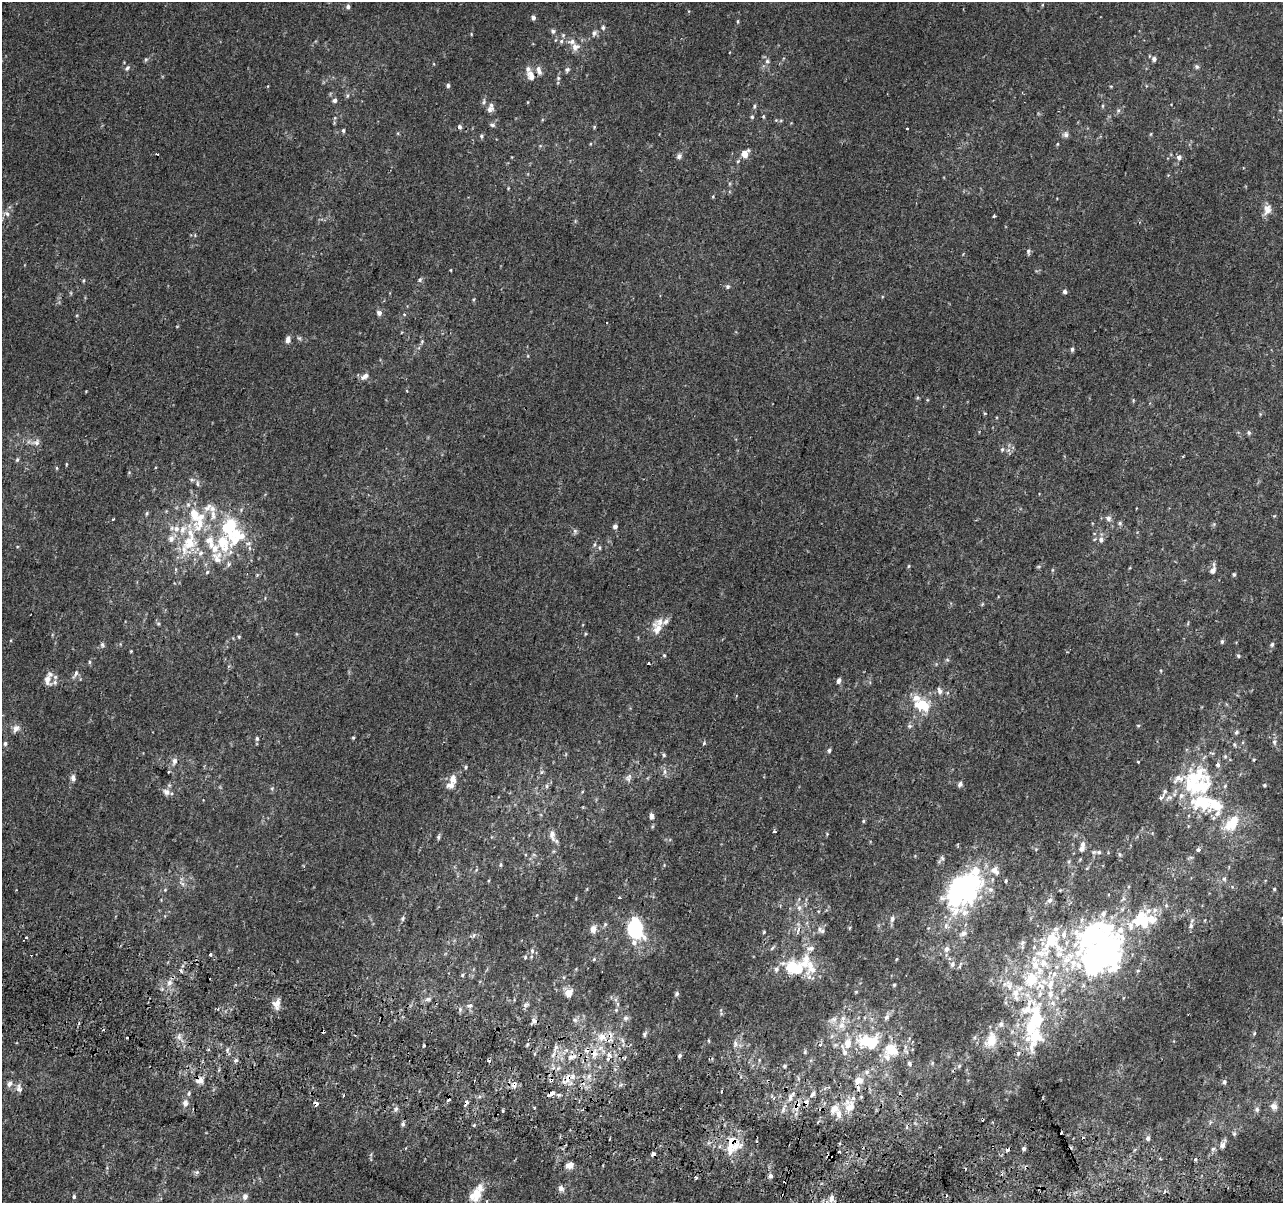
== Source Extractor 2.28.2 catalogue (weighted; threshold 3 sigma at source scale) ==
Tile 6 of 4 x 4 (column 2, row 2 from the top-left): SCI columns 1300-2580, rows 2729-3929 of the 5152 x 5395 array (HDU 1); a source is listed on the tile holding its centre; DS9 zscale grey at full resolution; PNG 1285 x 1205 px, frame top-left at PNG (2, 2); no overlay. Shown black and unused: <1% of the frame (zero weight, under 2 of 3 exposures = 2% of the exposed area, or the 3 px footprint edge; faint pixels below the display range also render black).
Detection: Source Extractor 2.28.2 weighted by HDU 2 'WHT'; one run over the whole footprint, this tile lists its part. Background 7.68e-04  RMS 0.0028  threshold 0.0128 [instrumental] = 3 sigma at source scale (4.5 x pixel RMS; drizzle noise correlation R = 1.50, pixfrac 1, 0.0396/0.0396 arcsec/px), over >= 5 px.
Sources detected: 380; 10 inside a brighter object's white glare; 20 cosmic-ray / hot-pixel residue — not listed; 72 inside a brighter listed object's ellipse — not listed separately; the other 278 listed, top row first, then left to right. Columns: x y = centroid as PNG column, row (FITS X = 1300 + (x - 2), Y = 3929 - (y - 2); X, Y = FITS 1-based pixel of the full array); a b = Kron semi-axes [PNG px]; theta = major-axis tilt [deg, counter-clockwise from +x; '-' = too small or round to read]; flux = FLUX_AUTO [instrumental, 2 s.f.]
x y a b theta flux
348 7 6 5 - 0.7
533 18 4 4 - 0.97
738 21 5 3 - 0.29
603 28 6 5 - 0.58
553 31 6 5 - 0.6
594 33 8 6 64 0.89
561 41 6 5 - 0.63
575 47 11 10 - 1.9
146 59 6 4 18 0.4
1154 59 6 6 - 0.9
767 61 7 5 -14 0.67
1197 66 7 6 - 0.53
127 68 8 5 60 0.64
567 69 6 5 - 0.61
539 70 13 5 -72 1.3
531 76 12 8 -62 2.2
558 78 5 4 - 0.4
448 85 4 4 - 0.57
1111 86 5 3 - 0.26
347 96 7 3 71 0.41
335 100 5 5 - 0.81
484 102 7 5 71 0.6
754 106 6 4 71 0.48
1103 106 5 3 - 0.29
490 109 10 7 31 1.2
1118 110 7 5 70 0.59
763 116 5 3 - 0.32
752 117 5 4 - 0.38
492 125 8 5 -7 0.6
459 127 6 5 - 0.71
594 127 6 3 73 0.3
343 130 5 4 - 0.43
1066 134 8 6 -83 0.87
481 136 5 5 - 0.5
1057 144 5 3 - 0.25
157 154 3 2 - 0.28
745 154 8 7 - 3.1
679 156 7 6 - 0.88
1179 157 6 6 - 1.1
1267 210 14 9 70 2.2
7 214 8 6 -48 0.92
994 216 3 3 - 0.55
1028 252 8 5 -83 0.58
420 280 6 5 - 0.53
83 281 5 3 - 0.29
728 287 5 5 - 0.54
1065 292 4 4 - 0.78
379 313 6 6 - 1
404 314 5 3 - 0.23
299 338 6 4 -42 0.46
288 339 9 6 77 1.1
422 341 6 4 78 0.43
1072 349 5 4 - 0.6
365 376 11 6 31 1.3
985 413 4 3 - 0.22
1249 432 6 5 - 0.5
36 442 11 8 14 1.3
1002 450 5 5 - 0.47
17 460 6 5 - 0.44
66 464 5 3 - 0.25
57 468 5 3 - 0.29
197 484 8 4 -89 0.57
147 513 5 4 - 0.42
213 515 17 7 -83 2.3
1274 516 5 4 - 0.25
1108 518 7 6 - 0.93
113 519 3 3 - 0.35
1120 523 6 4 -49 0.47
615 526 5 4 - 1.1
229 527 25 16 87 13
575 531 8 4 -82 0.55
171 538 9 7 79 1.5
1101 539 8 7 - 1.1
189 541 32 17 79 12
210 541 20 11 -74 5.1
594 544 6 5 - 0.5
599 548 6 4 -88 0.44
229 564 6 5 - 0.51
909 566 5 3 - 0.29
1213 570 12 6 78 1.7
207 572 5 4 - 0.37
1234 574 5 4 - 0.42
982 604 6 3 71 0.28
158 624 5 3 - 0.31
657 628 18 12 -88 3
585 634 5 3 - 0.25
239 637 4 4 - 0.31
1222 641 6 4 74 0.52
1272 644 6 5 - 0.64
102 645 6 5 - 0.55
131 651 4 3 - 0.23
664 655 4 4 - 0.31
1238 656 6 4 -68 0.4
947 660 6 4 42 0.44
89 662 6 4 90 0.37
648 663 3 3 - 0.47
1161 671 5 3 - 0.24
76 674 12 5 64 0.96
47 680 14 9 -82 2.3
839 681 6 4 72 1
939 691 10 6 -68 1.1
922 705 24 15 -15 8.3
1138 725 5 3 - 0.26
909 726 6 5 - 0.56
16 728 9 7 54 1.5
1236 732 5 4 - 0.49
257 738 6 4 -90 0.49
353 738 4 4 - 0.31
1274 742 8 5 83 0.73
704 743 5 4 - 0.36
5 744 6 4 -76 0.54
1234 744 6 4 -59 0.35
829 750 5 4 - 0.56
664 755 5 5 - 0.39
174 761 10 7 76 1.2
1138 762 3 3 - 0.51
466 767 5 4 - 0.4
169 771 3 3 - 0.61
665 771 9 4 89 0.74
541 772 6 4 71 0.41
1197 776 39 25 16 16
629 777 12 7 63 1.1
73 778 8 6 -88 1
453 779 11 8 -84 2.3
960 784 6 6 - 0.79
1265 785 4 3 - 0.36
547 786 6 5 - 0.52
272 788 5 4 - 0.35
166 792 10 8 -32 1.5
1161 798 4 3 - 1.3
1201 802 18 14 -18 14
651 816 7 5 -81 0.97
1234 820 25 11 78 5.5
863 821 5 4 - 0.35
774 831 3 3 - 1.5
552 834 12 8 -85 1.7
438 837 6 5 - 0.54
1082 848 7 5 55 1.2
1198 850 5 4 - 0.77
1099 852 6 5 - 0.54
501 865 5 3 - 0.34
664 865 4 3 - 0.21
995 870 12 9 -44 2.3
1224 879 7 6 - 0.69
1006 881 4 3 - 0.3
969 883 15 12 35 42
182 884 8 4 -44 0.65
1274 889 4 4 - 0.39
165 890 5 4 - 0.32
619 897 3 3 - 1.3
1049 900 8 7 - 1
1166 905 6 4 -73 0.37
799 908 8 7 - 1.3
403 918 7 5 66 0.57
892 919 8 6 75 0.9
1141 919 22 17 57 10
605 924 5 5 - 0.44
946 926 7 5 70 0.85
1191 926 6 5 - 0.56
849 928 6 4 88 0.31
593 929 8 6 -87 2
819 929 9 8 - 1.3
635 932 20 14 88 23
764 932 4 4 - 0.3
964 933 8 6 29 1.3
474 935 6 5 - 0.55
1094 936 55 30 48 59
26 938 3 3 - 0.83
1051 940 30 22 50 13
1022 943 8 6 58 0.79
772 948 7 4 45 0.45
946 949 6 6 - 1.2
532 951 7 5 -89 0.7
210 954 3 3 - 0.57
525 957 5 4 - 0.35
594 959 5 3 - 0.29
896 959 5 3 - 0.25
952 964 7 6 - 0.88
791 967 10 9 - 9.1
811 967 31 15 87 5.9
776 969 7 6 - 0.88
1138 970 5 3 - 0.32
462 975 5 4 - 0.35
564 977 5 3 - 0.29
1031 980 15 14 - 8.7
169 983 10 7 54 1.5
1050 984 13 8 76 3.1
894 985 3 3 - 0.33
569 993 9 7 54 2.5
1016 993 18 9 84 3.4
677 994 6 5 - 0.66
1040 994 10 7 69 1.5
1028 995 11 6 -39 2
428 999 9 5 19 0.79
276 1004 10 7 82 2.6
618 1004 6 4 -90 0.44
470 1005 8 5 15 0.7
526 1005 9 5 22 0.65
616 1010 4 4 - 0.34
886 1017 7 6 - 0.84
626 1018 8 6 1 0.7
833 1019 10 6 17 1.1
575 1020 6 6 - 0.71
534 1021 8 6 -53 0.89
841 1025 10 8 -84 1.8
1254 1033 6 4 69 0.4
644 1034 5 4 - 0.54
1035 1035 41 23 69 16
179 1037 11 6 -87 1.2
602 1037 12 10 10 3.2
975 1037 6 4 71 0.4
865 1040 20 16 32 8.5
991 1040 21 14 72 5.4
709 1041 5 3 - 0.27
735 1044 10 7 86 1.2
835 1045 6 5 - 0.46
424 1046 3 2 - 0.28
891 1050 15 13 -12 6.7
805 1052 5 3 - 0.34
845 1052 9 7 -69 1.3
594 1054 12 9 76 3
553 1055 8 5 58 0.9
609 1055 7 6 - 1.1
680 1055 5 4 - 0.55
571 1057 9 6 3 1.3
236 1060 6 5 - 0.62
909 1063 7 5 -49 0.56
784 1066 5 4 - 0.39
959 1066 7 4 46 0.49
558 1068 7 4 45 0.6
867 1072 7 6 - 0.86
589 1076 7 6 - 1.1
568 1078 19 8 53 3
200 1080 10 8 18 1.9
551 1080 3 3 - 2.5
858 1080 12 10 25 3
1224 1082 6 5 - 0.65
9 1084 9 6 56 1
514 1085 7 7 - 1.2
19 1088 12 8 -77 1.4
189 1093 7 5 62 0.54
551 1093 4 3 - 12
812 1094 11 5 50 1
547 1096 3 3 - 1.4
790 1097 16 6 65 2
185 1103 9 7 86 1.4
316 1103 5 4 - 2.6
465 1104 6 3 68 3.2
1274 1106 10 8 -32 1.6
850 1107 17 12 48 4.6
835 1108 12 8 44 2.8
396 1109 6 5 - 0.64
1257 1109 7 6 - 0.74
503 1111 3 3 - 0.5
992 1122 3 2 - 0.35
403 1124 6 5 - 0.62
1234 1134 6 5 - 0.52
1148 1138 6 6 - 0.83
731 1144 26 11 72 5.9
1223 1145 8 6 83 1.3
1024 1148 4 3 - 1.5
1213 1149 6 5 - 0.59
1008 1150 4 3 - 2
838 1151 3 2 - 0.39
653 1154 4 3 - 2.4
830 1157 5 3 - 0.65
1160 1159 5 3 - 0.3
1195 1159 3 3 - 1.7
570 1165 9 7 11 1.8
197 1172 6 5 - 0.59
770 1176 5 4 - 1.1
696 1177 3 3 - 0.65
561 1188 7 7 - 1.1
1164 1192 5 3 - 0.34
476 1195 15 9 80 4.2
74 1197 5 4 - 0.49
245 1197 7 6 - 1.2
831 1199 10 7 82 1.8
Overlapping masked pixels (flux is a lower limit): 16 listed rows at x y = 169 983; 602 1037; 594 1054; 609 1055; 568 1078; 200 1080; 551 1080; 858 1080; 514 1085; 551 1093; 316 1103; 465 1104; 731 1144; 1008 1150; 653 1154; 830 1157